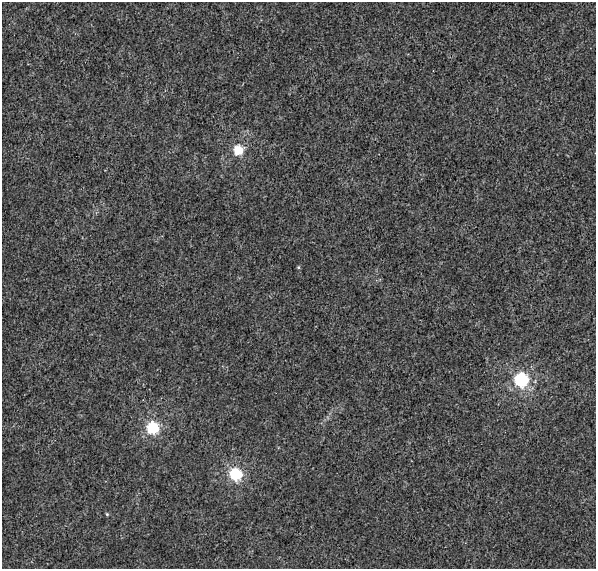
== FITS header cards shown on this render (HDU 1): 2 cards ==
NAXIS1  =                  594
NAXIS2  =                  567

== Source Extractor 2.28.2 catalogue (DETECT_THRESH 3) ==
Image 594 x 567 px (HDU 1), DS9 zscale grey, 1 PNG px = 1 image px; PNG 598 x 571 px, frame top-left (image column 1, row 567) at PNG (2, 2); no overlay
Background 2.04e-06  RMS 0.0017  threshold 0.0051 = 3 sigma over >= 5 px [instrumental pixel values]
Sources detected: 6; all 6 listed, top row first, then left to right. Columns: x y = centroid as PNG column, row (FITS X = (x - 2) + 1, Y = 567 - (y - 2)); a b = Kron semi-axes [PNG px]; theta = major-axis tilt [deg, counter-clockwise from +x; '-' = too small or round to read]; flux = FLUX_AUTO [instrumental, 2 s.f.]
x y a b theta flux
238 150 5 5 - 8.8
298 267 4 4 - 0.18
521 379 6 6 - 27
153 428 6 6 - 18
236 474 6 6 - 19
107 514 5 4 - 0.14